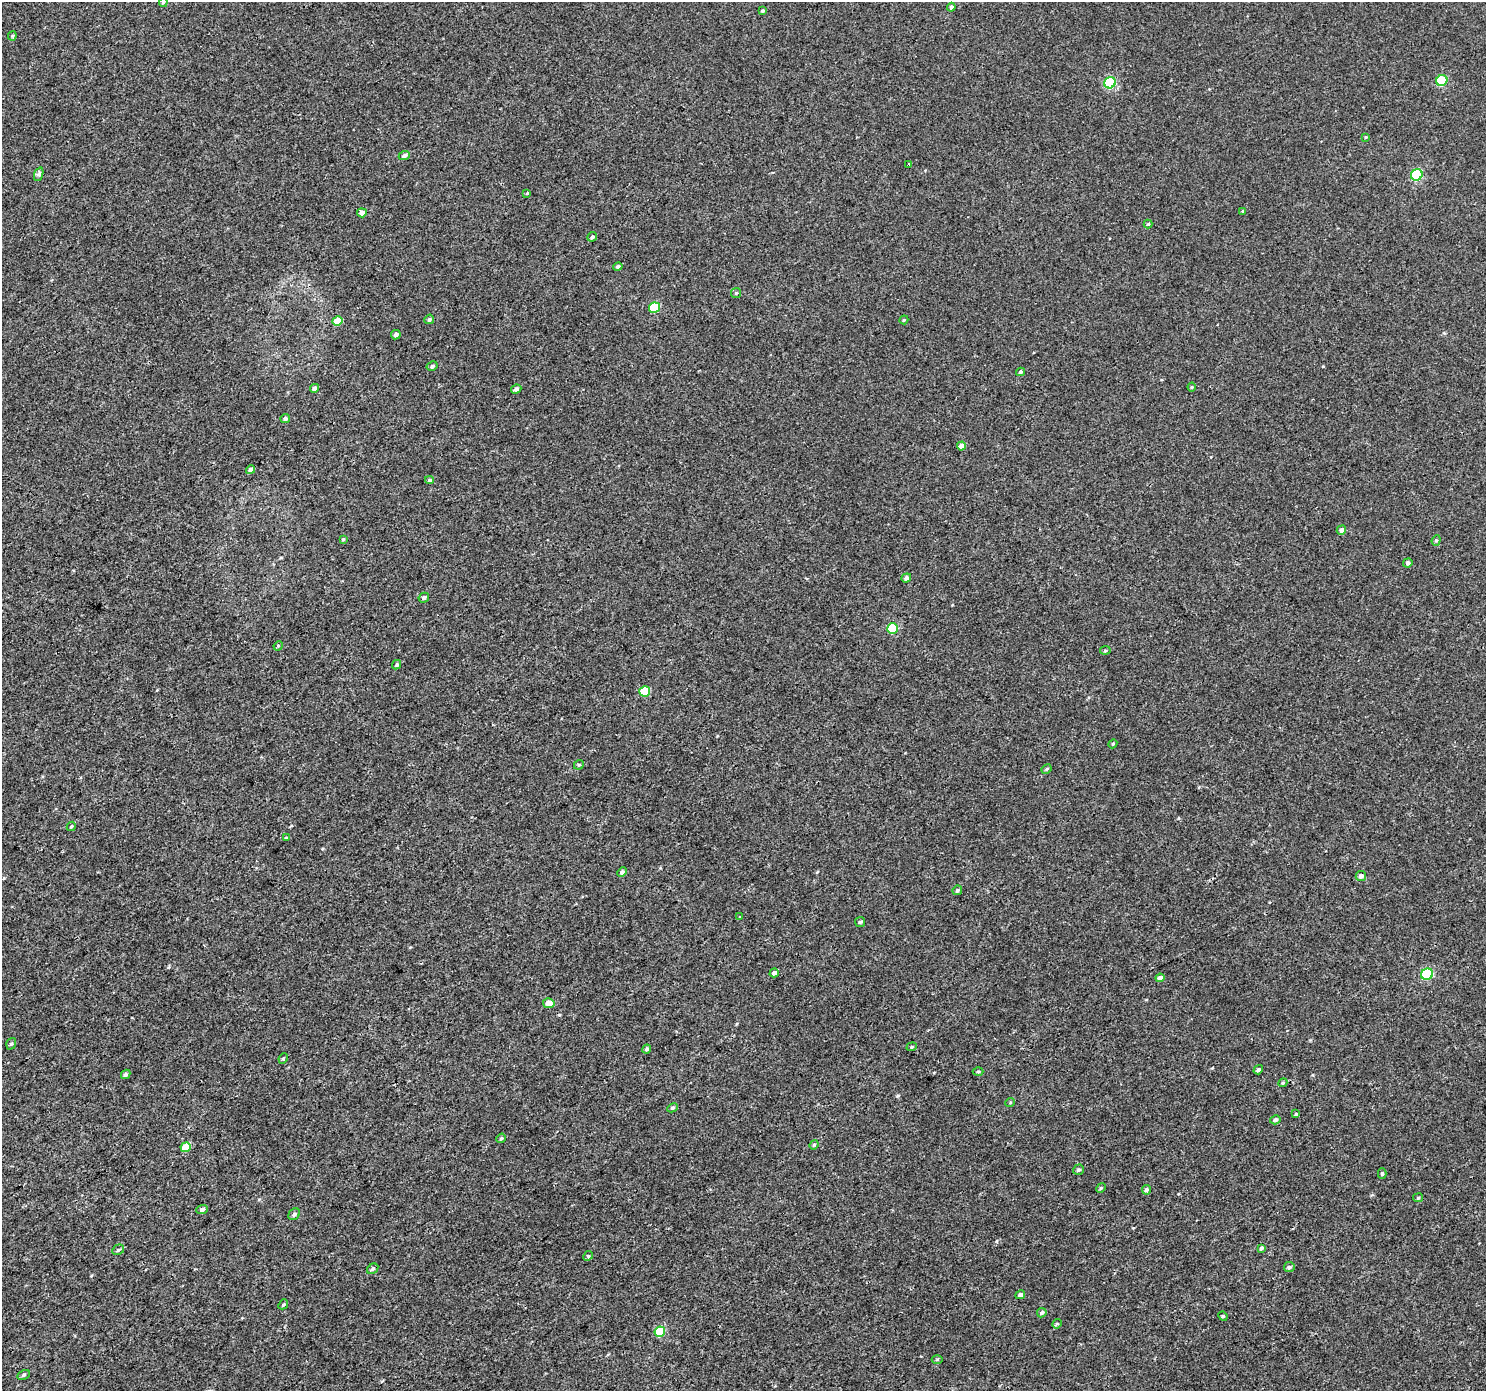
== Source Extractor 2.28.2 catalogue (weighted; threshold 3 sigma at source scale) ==
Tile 7 of 4 x 4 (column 3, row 2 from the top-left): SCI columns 2977-4460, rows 2968-4356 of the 5946 x 5873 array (HDU 1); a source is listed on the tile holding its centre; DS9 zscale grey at full resolution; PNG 1488 x 1393 px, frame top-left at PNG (2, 2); each listed source drawn as its Kron ellipse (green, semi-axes under 4 px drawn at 4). Shown black and unused: <1% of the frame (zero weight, under 3 of 4 exposures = <1% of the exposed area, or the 3 px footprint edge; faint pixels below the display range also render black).
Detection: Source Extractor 2.28.2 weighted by HDU 2 'WHT'; one run over the whole footprint, this tile lists its part. Background 0.00143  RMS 0.0018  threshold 0.00791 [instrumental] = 3 sigma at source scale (4.5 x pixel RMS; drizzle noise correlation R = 1.50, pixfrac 1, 0.0396/0.0396 arcsec/px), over >= 5 px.
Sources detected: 93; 1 cosmic-ray / hot-pixel residue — neither listed nor drawn; the other 92 listed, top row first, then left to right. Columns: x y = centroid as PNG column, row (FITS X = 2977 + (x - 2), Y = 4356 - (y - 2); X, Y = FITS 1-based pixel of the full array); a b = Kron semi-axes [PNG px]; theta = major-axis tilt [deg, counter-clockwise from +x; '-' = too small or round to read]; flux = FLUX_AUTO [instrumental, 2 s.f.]
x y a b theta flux
163 2 4 4 - 0.21
951 7 4 4 - 0.47
762 11 4 4 - 0.25
12 36 4 4 - 0.23
1442 81 6 5 - 9.5
1110 83 6 5 - 14
1366 137 4 3 - 0.17
404 155 6 4 22 0.53
909 164 3 3 - 0.19
39 174 7 4 72 0.31
1417 175 6 5 - 16
527 193 4 3 - 0.14
1243 211 3 3 - 0.2
362 213 5 4 - 0.81
1148 224 4 4 - 0.21
592 237 5 4 - 0.36
618 267 5 4 - 0.38
736 293 5 5 - 0.26
654 308 5 5 - 8.4
429 319 5 4 - 0.34
904 320 4 4 - 0.18
337 321 5 4 - 3.2
396 335 5 4 - 0.48
432 366 6 4 30 0.37
1020 372 4 4 - 0.29
1192 387 4 4 - 0.2
315 388 4 4 - 0.78
516 389 5 4 - 0.48
285 418 5 4 - 0.53
961 446 4 4 - 1.2
251 470 5 4 - 0.62
430 480 4 3 - 0.28
1341 530 5 4 - 0.66
343 539 4 4 - 0.22
1436 540 5 4 - 0.27
1408 563 5 4 - 0.51
906 578 5 4 - 0.46
424 598 5 4 - 0.42
893 628 5 5 - 9.1
278 646 5 4 - 0.18
1105 650 5 4 - 0.21
397 665 5 4 - 0.3
645 691 5 5 - 6.5
1113 744 4 4 - 0.18
579 765 5 4 - 0.23
1047 769 5 3 - 0.22
71 826 5 4 - 0.23
286 838 4 3 - 0.16
622 872 5 4 - 0.41
1361 876 5 5 - 0.51
957 890 5 4 - 0.33
740 917 3 3 - 0.13
860 922 5 5 - 0.29
774 973 4 4 - 0.72
1427 974 6 5 - 14
1160 978 4 4 - 0.9
549 1003 6 5 - 1.5
11 1044 6 4 70 0.3
912 1047 5 4 - 0.24
647 1049 4 3 - 0.33
283 1058 5 4 - 0.24
1258 1070 5 4 - 0.34
978 1072 5 3 - 0.19
126 1074 5 4 - 0.36
1283 1083 4 4 - 0.21
1010 1103 5 3 - 0.16
672 1108 5 4 - 0.3
1296 1114 4 3 - 0.18
1275 1120 5 4 - 0.39
501 1138 5 4 - 0.26
814 1145 5 4 - 0.21
186 1147 5 4 - 3.9
1078 1170 6 5 - 0.33
1382 1173 5 4 - 0.3
1101 1188 5 4 - 0.2
1146 1190 5 4 - 0.48
1418 1198 5 4 - 0.2
202 1210 5 4 - 0.53
294 1214 6 5 - 0.41
1261 1248 4 3 - 0.28
118 1250 6 5 - 0.34
588 1256 5 4 - 0.21
1289 1267 5 5 - 0.35
373 1269 6 4 34 0.42
1020 1295 5 4 - 0.67
283 1304 5 4 - 0.22
1042 1313 5 4 - 0.37
1223 1316 5 4 - 0.26
1057 1324 5 4 - 0.26
660 1332 5 5 - 7.2
937 1359 5 3 - 0.19
24 1375 6 4 28 0.31
Isophote crosses this tile's border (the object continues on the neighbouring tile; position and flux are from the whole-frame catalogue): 1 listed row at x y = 163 2